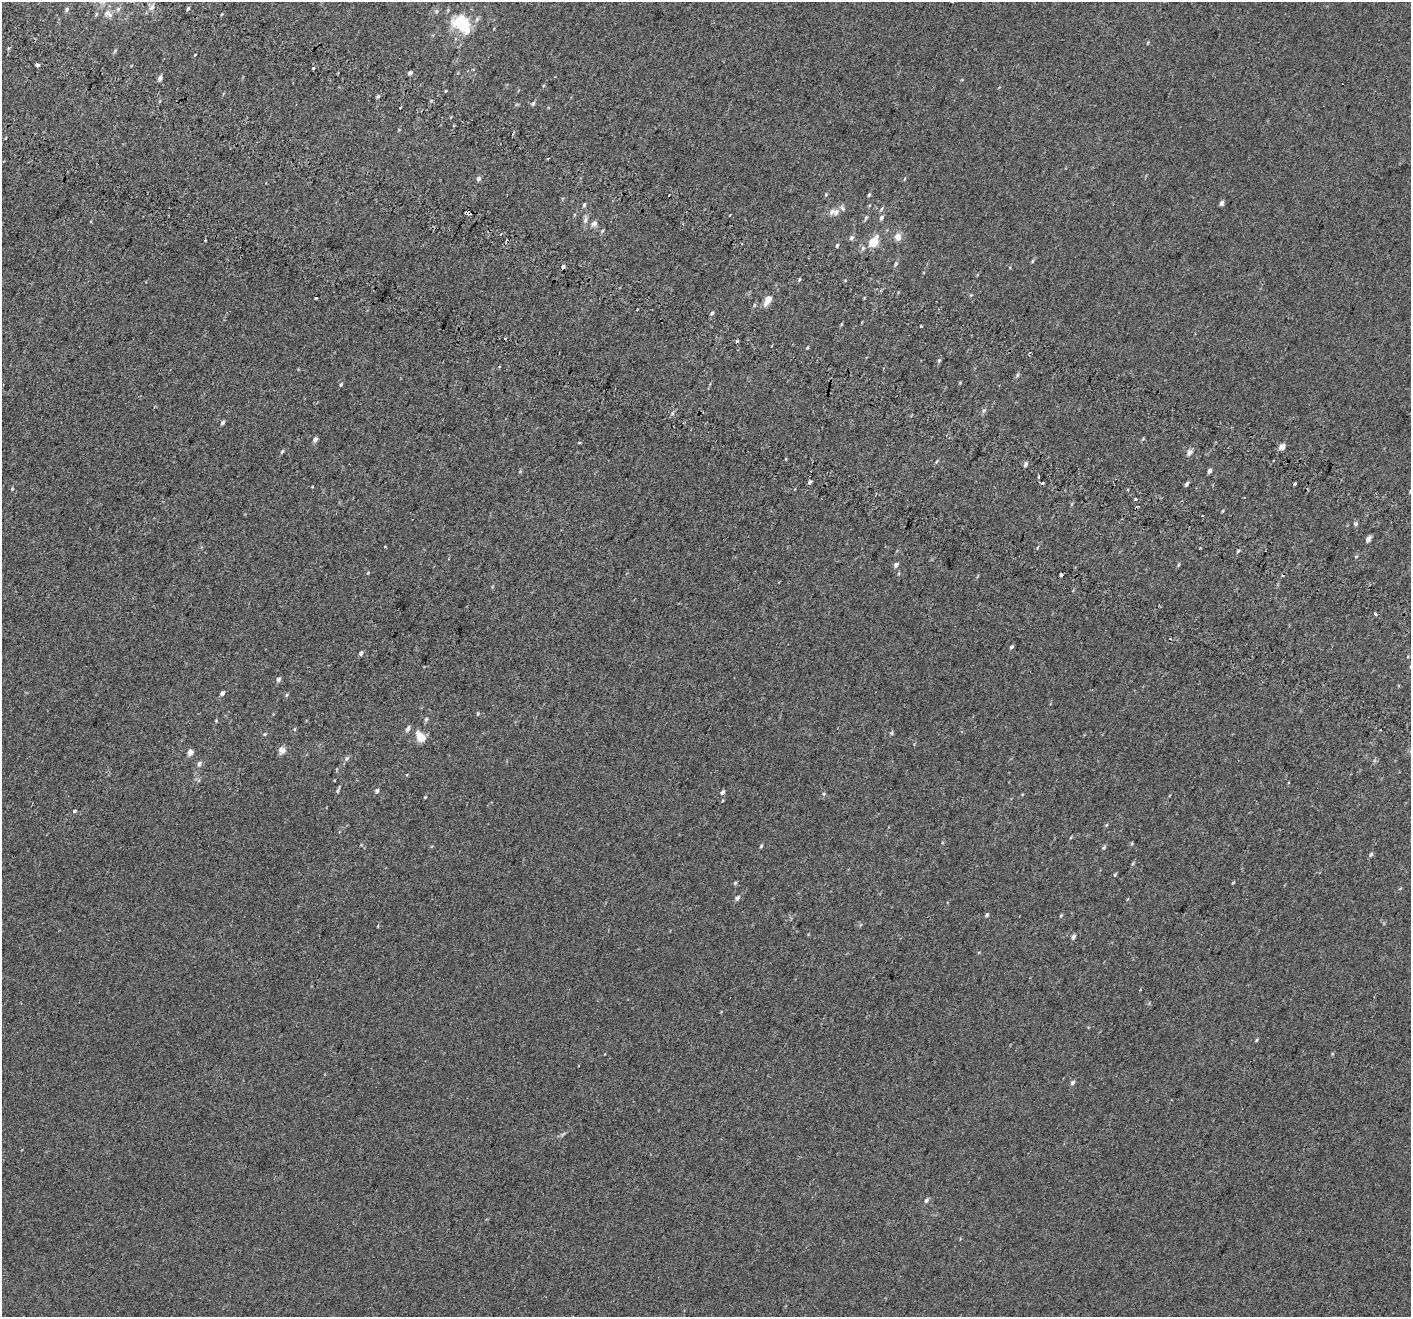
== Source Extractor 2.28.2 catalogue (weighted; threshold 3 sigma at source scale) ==
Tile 11 of 4 x 4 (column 3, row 3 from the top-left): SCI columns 2897-4305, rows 1699-3013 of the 5785 x 5965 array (HDU 1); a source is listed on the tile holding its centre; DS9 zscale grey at full resolution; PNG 1413 x 1319 px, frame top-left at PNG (2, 2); no overlay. Shown black and unused: <1% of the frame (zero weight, under 2 of 3 exposures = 6% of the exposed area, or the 3 px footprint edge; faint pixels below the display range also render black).
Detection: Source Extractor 2.28.2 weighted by HDU 2 'WHT'; one run over the whole footprint, this tile lists its part. Background 0.00147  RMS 0.0064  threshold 0.0287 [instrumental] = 3 sigma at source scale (4.5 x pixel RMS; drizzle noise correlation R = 1.50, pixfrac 1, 0.0396/0.0396 arcsec/px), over >= 5 px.
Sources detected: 135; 15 cosmic-ray / hot-pixel residue — not listed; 3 inside a brighter listed object's ellipse — not listed separately; the other 117 listed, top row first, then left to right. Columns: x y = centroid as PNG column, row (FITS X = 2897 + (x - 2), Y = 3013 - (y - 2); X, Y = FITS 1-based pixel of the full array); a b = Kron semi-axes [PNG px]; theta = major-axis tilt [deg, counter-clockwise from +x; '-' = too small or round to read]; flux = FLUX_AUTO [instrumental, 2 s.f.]
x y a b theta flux
152 7 8 6 69 2.4
188 8 5 3 - 0.97
67 9 6 5 - 1.1
118 9 6 6 - 1.4
436 11 6 5 - 1.2
108 14 13 8 -30 4.2
462 23 18 14 -22 24
1148 42 5 3 - 0.54
115 51 6 5 - 0.81
38 65 4 3 - 9.5
313 68 3 3 - 1.8
410 73 4 3 - 2.5
160 78 6 4 71 2
445 91 4 3 - 0.48
378 96 5 4 - 0.91
533 103 5 5 - 1.2
401 107 3 2 - 0.87
478 179 6 5 - 1.5
826 194 5 3 - 0.5
869 195 4 3 - 0.87
1222 203 5 4 - 1.9
584 205 5 4 - 1
881 209 6 5 - 0.99
836 212 9 6 55 2.8
467 213 6 3 -14 4.4
730 215 3 2 - 0.85
866 218 6 5 - 0.92
882 218 6 5 - 1.5
585 220 9 5 65 1.8
594 224 7 6 - 2.8
602 231 5 4 - 0.74
898 237 11 9 -81 3.4
851 238 6 5 - 1.7
874 241 14 9 54 8.6
837 245 4 3 - 3.7
1032 261 5 3 - 0.64
896 264 6 4 60 1.2
563 267 4 3 - 3.2
799 279 5 3 - 0.72
316 298 3 3 - 2.6
768 300 8 5 58 9
712 313 5 3 - 0.89
921 326 3 3 - 1.9
807 347 5 3 - 0.57
939 360 6 4 68 0.9
499 367 3 3 - 0.63
1017 375 7 4 62 1
341 385 5 4 - 0.78
984 410 7 5 52 1.2
222 423 5 4 - 1.2
1143 439 6 3 37 0.58
315 440 6 4 58 2
1282 447 4 4 - 6.3
282 452 6 4 62 0.87
1189 452 9 6 73 2.2
1026 464 6 4 72 1.6
520 471 5 3 - 0.5
1209 471 5 4 - 1.8
1038 477 3 3 - 4.2
809 482 5 3 - 6.4
1295 483 3 3 - 2.6
1186 484 5 3 - 1.4
12 489 4 3 - 0.53
1128 489 3 2 - 0.62
1410 491 5 3 - 0.69
1135 499 3 3 - 4
1071 504 6 3 69 0.61
1223 511 5 3 - 0.5
1202 516 3 3 - 1.3
1356 524 6 6 - 1.1
1368 539 6 4 55 2.7
1037 548 4 3 - 0.44
1238 551 6 3 45 0.77
1356 557 5 3 - 0.46
896 565 6 4 48 2
1179 565 6 3 71 0.63
368 573 4 3 - 0.46
1061 574 4 3 - 8.5
1376 614 3 3 - 4
1011 647 6 4 59 1
361 653 5 4 - 1.5
278 679 6 5 - 1.8
222 693 5 4 - 2.1
286 695 5 5 - 0.75
478 713 5 3 - 0.53
426 719 7 5 72 1
216 721 4 3 - 0.47
408 728 9 5 57 1.7
295 729 5 3 - 0.55
891 733 5 5 - 0.87
265 734 5 4 - 0.64
420 737 13 9 -53 7.9
282 750 8 8 - 3.1
190 752 5 4 - 5.1
347 758 6 5 - 1.4
199 764 6 5 - 1.9
338 790 8 3 70 1.1
377 791 5 4 - 1.3
722 792 6 5 - 1.4
425 797 4 3 - 0.53
74 811 3 3 - 1.8
1106 825 5 3 - 0.59
1071 837 4 3 - 0.57
761 846 4 4 - 0.76
1104 848 6 4 49 0.89
1371 854 6 5 - 1.1
1115 875 5 3 - 0.72
735 883 6 4 45 0.68
1233 883 5 3 - 0.49
737 898 7 5 42 1.6
987 915 5 4 - 1
1061 916 5 3 - 0.63
378 925 3 3 - 1
1073 937 7 5 54 1.5
1256 1040 5 4 - 0.64
1072 1083 7 5 56 1.3
926 1200 6 5 - 1.3
Overlapping masked pixels (flux is a lower limit): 2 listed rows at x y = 467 213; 563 267
Isophote crosses this tile's border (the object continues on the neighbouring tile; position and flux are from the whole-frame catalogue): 1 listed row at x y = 1410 491